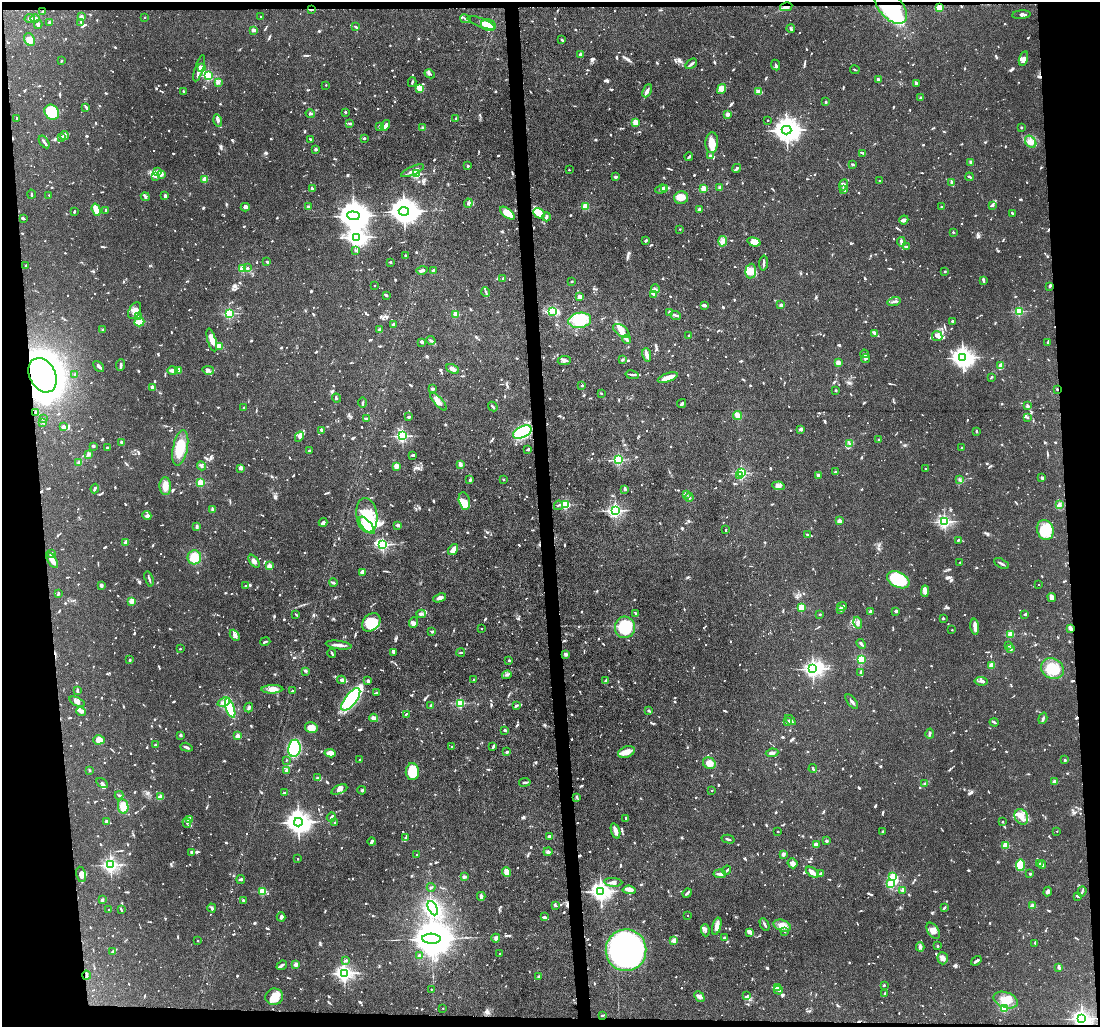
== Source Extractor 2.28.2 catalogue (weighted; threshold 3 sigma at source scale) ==
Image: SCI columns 1-4390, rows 146-4243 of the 4390 x 4364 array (HDU 1 of 3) = the unmasked area's bounding box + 8 px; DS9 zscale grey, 4 x 4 block average (1 PNG px = mean of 4 x 4 image px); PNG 1102 x 1029 px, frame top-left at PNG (2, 2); each listed source drawn as its Kron ellipse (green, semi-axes under 4 px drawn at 4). Shown black and unused: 9% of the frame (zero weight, under 3 of 6 exposures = <1% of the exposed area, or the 3 px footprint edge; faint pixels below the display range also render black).
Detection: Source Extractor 2.28.2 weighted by HDU 2 'WHT'. Background 0.0814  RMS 0.0037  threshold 0.015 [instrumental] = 3 sigma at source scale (4.09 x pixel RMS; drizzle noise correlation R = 1.36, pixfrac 0.8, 0.05/0.05 arcsec/px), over >= 5 px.
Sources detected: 1894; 10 too faint to see at this stretch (4 x 4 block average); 10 inside a brighter object's white glare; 10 cosmic-ray / hot-pixel residue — neither listed nor drawn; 69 coinciding with a brighter row at this scale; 92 inside a brighter listed object's ellipse — not listed separately; of the other 1703, all 500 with FLUX_AUTO >= 2.62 (the completeness limit of this list) listed and drawn (1203 fainter detections not listed), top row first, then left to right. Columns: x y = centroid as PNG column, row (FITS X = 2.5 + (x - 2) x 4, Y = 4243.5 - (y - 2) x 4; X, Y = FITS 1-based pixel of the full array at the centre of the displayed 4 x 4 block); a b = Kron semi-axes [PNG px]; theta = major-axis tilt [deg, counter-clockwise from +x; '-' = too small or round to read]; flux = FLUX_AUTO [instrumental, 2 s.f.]
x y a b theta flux
786 7 6 2 12 8.1
891 7 20 11 -47 140
939 7 2 2 - 100
311 10 3 2 - 2.7
43 12 2 2 - 17
1021 15 9 2 5 5.4
261 16 2 2 - 3.4
81 17 2 2 - 38
145 17 2 2 - 3.7
30 18 5 3 - 4.9
35 19 4 2 - 14
465 19 5 2 - 3.7
81 22 2 2 - 4.4
50 23 3 3 - 4
481 23 15 4 -20 10
38 25 4 2 - 3.9
488 25 7 5 -20 28
355 27 4 2 - 3.7
791 29 4 2 - 2.8
254 30 3 2 - 10
30 40 7 5 -62 23
562 40 3 2 - 3.8
580 54 3 2 - 9.5
1023 58 7 4 75 7.7
61 61 2 2 - 3.4
691 64 6 2 37 7.1
775 65 5 2 - 3.5
202 67 2 2 - 25
199 68 13 3 73 9.7
855 70 5 2 - 3.1
430 74 5 3 - 4.1
208 76 3 2 - 240
878 80 4 2 - 6.8
219 82 4 3 - 3.5
412 82 5 2 - 3
916 83 3 2 - 5.3
326 85 2 2 - 3.4
420 88 4 3 - 28
721 89 5 4 - 8.5
183 91 2 2 - 8.9
647 91 7 3 64 7.8
758 92 3 3 - 9.6
921 98 3 3 - 4.1
826 102 2 2 - 3.2
86 107 4 2 - 3.9
52 112 8 6 -47 120
345 112 2 2 - 2.9
310 114 5 2 - 2.7
727 114 2 2 - 34
17 118 2 2 - 4.6
456 118 2 2 - 7.6
218 121 6 3 -73 6.2
768 121 2 2 - 3.1
636 122 2 2 - 100
349 123 4 2 - 3
385 125 6 2 56 7.9
380 126 2 2 - 14
422 128 3 2 - 4.4
1021 128 2 2 - 2.8
787 130 5 4 - 2600
64 136 4 2 - 5.9
62 137 3 2 - 2.9
364 138 2 2 - 4.1
311 139 4 2 - 3.3
44 142 7 2 -55 5.3
1031 142 7 5 -50 12
712 143 10 6 87 26
316 149 2 2 - 19
863 153 3 2 - 3
710 156 2 2 - 19
689 157 4 3 - 3.3
971 162 4 3 - 4.2
853 165 3 2 - 3.6
468 166 2 2 - 4.4
737 168 4 2 - 4.8
569 170 2 2 - 3.4
157 171 4 2 - 2.6
413 171 12 2 24 8.5
162 174 4 2 - 7.7
416 174 2 2 - 190
156 176 4 3 - 4.2
615 177 2 2 - 6.8
969 177 4 2 - 3.2
205 179 2 2 - 56
880 181 2 2 - 3
952 182 4 3 - 6.4
844 185 5 2 - 4.9
312 188 2 2 - 6.1
704 188 2 2 - 74
720 188 2 2 - 23
661 189 6 2 19 9.9
665 189 3 2 - 13
844 189 2 2 - 4.3
31 194 5 2 - 3
49 195 2 2 - 3.2
165 196 2 2 - 14
145 197 5 2 - 4.1
681 198 7 6 - 21
468 203 5 3 - 4.7
993 205 4 3 - 3.4
585 206 2 2 - 100
941 206 2 2 - 5.4
245 207 4 4 - 5.8
308 207 2 2 - 22
96 210 6 2 -72 56
106 210 3 2 - 2.7
699 210 2 2 - 9.9
404 211 5 4 - 3400
74 212 3 2 - 2.7
507 213 9 4 -38 30
539 213 6 5 - 23
1012 214 4 2 - 3.4
353 216 6 4 -5 4500
547 217 4 2 - 4.4
23 218 4 3 - 3.5
904 220 5 3 - 6.5
680 229 2 2 - 4.5
953 232 2 2 - 7.4
357 237 3 3 - 1300
646 240 3 2 - 4.1
722 241 5 4 - 7.6
754 242 7 4 -16 18
901 242 5 2 - 5
907 247 4 2 - 3.9
355 251 2 2 - 4.6
406 256 3 2 - 3
267 262 3 2 - 3.1
390 262 2 2 - 9.1
764 263 7 2 87 5
26 265 3 2 - 2.7
243 268 2 2 - 120
248 268 3 2 - 3
422 270 6 3 13 8.1
433 270 4 2 - 3.1
751 271 7 5 87 14
945 271 2 2 - 8.9
503 278 2 2 - 7.7
572 281 2 2 - 3.8
984 281 3 2 - 4.1
374 286 2 2 - 2.9
1050 286 3 2 - 5.5
655 289 4 2 - 3.9
486 292 5 2 - 3.7
653 294 4 2 - 3.4
386 295 3 2 - 2.9
580 297 2 2 - 15
894 301 7 2 15 5.7
704 305 3 2 - 9.4
781 305 4 2 - 4.3
135 310 9 5 61 12
553 311 3 2 - 3.6
1019 311 2 2 - 190
670 312 4 2 - 8.9
229 313 2 2 - 260
456 314 2 2 - 56
676 315 5 2 - 4.4
139 316 2 2 - 2.9
580 320 11 7 8 66
952 321 2 2 - 9.4
139 322 5 3 - 25
393 324 3 2 - 2.8
103 329 2 2 - 3
380 329 4 3 - 4.8
621 331 9 5 -36 17
875 333 3 2 - 5.6
688 335 2 2 - 3.9
937 336 5 5 - 10
627 339 5 2 - 3.6
212 340 11 4 -74 22
431 340 4 2 - 2.9
421 342 2 2 - 6.8
1048 342 2 2 - 2.9
219 346 4 3 - 18
864 354 4 3 - 5.2
647 355 7 3 -77 12
963 358 4 3 - 1600
865 359 4 2 - 2.9
564 360 6 3 7 5.7
622 360 3 2 - 3
838 362 2 2 - 54
121 365 6 2 82 5.1
99 366 6 2 -45 7.4
1001 366 2 2 - 24
453 369 7 3 -27 9.4
172 370 5 3 - 6.9
179 370 3 2 - 17
208 370 6 3 -9 5.2
75 374 2 2 - 6.6
43 375 18 13 -62 1900
632 375 7 2 -13 3.3
991 377 4 2 - 2.6
668 378 10 3 18 29
582 386 2 2 - 8.6
152 387 2 2 - 24
432 389 2 2 - 25
1057 389 2 2 - 4.7
836 390 2 2 - 9.5
601 393 2 2 - 5
336 398 4 2 - 2.7
363 402 5 2 - 2.7
438 402 11 3 -48 11
682 404 5 3 - 4
1027 406 2 2 - 19
493 407 5 2 - 3.3
244 408 2 2 - 9.8
35 413 2 2 - 7.1
738 416 4 3 - 25
409 417 3 2 - 4.2
366 418 4 2 - 2.6
1027 418 2 2 - 6.1
43 419 2 2 - 3.5
42 422 4 2 - 3
63 427 4 2 - 7.8
801 429 2 2 - 24
322 430 4 2 - 4
976 431 3 2 - 3
522 432 10 5 27 180
402 436 2 2 - 420
299 437 5 3 - 5.3
878 440 2 2 - 2.8
122 442 3 2 - 9.1
849 444 3 2 - 2.7
93 446 3 2 - 3.3
107 448 2 2 - 5.4
180 448 18 7 78 53
962 448 2 2 - 10
528 450 3 2 - 3.4
309 451 3 2 - 2.8
88 454 3 2 - 8.1
413 455 3 2 - 5
619 460 2 2 - 280
79 462 3 3 - 3.7
460 464 3 2 - 16
201 466 5 3 - 4.3
396 466 2 2 - 19
241 468 4 3 - 6.8
925 469 2 2 - 3
836 472 2 2 - 6.5
742 473 2 2 - 330
740 475 3 2 - 14
818 475 3 2 - 4.8
1042 478 3 2 - 3.3
503 479 2 2 - 6.3
470 480 3 2 - 3.9
960 480 3 2 - 2.8
201 483 2 2 - 140
165 486 9 5 -87 19
779 486 6 4 -8 7.6
95 489 5 2 - 3.8
625 489 3 2 - 4.4
686 494 4 2 - 5.9
689 497 4 3 - 3.8
464 501 9 5 -77 18
558 505 5 2 - 2.8
566 505 2 2 - 230
1059 505 3 2 - 3.4
213 510 4 3 - 3.6
615 511 2 2 - 580
367 515 17 10 -82 56
147 516 5 4 - 4.8
839 521 2 2 - 37
323 522 4 2 - 11
944 522 2 2 - 510
367 525 10 4 -49 59
398 525 2 2 - 18
197 527 4 2 - 5.9
726 530 3 2 - 2.8
1045 530 10 8 -71 74
807 534 2 2 - 3.2
958 540 3 2 - 3.1
126 542 2 2 - 49
383 544 3 2 - 410
453 550 6 3 55 21
51 553 3 2 - 5
194 557 7 7 - 45
52 560 9 3 -59 18
254 561 7 3 -53 8.9
960 562 2 2 - 5.1
1001 564 8 2 -29 5.3
269 566 2 2 - 59
362 572 3 2 - 15
149 579 8 2 -73 4.2
898 580 12 7 -26 110
333 583 4 2 - 3.1
1039 584 2 2 - 3
101 585 3 2 - 6.1
246 586 3 2 - 3.1
925 591 6 3 86 7.6
58 593 4 2 - 2.7
1052 597 4 3 - 9.5
440 598 7 3 20 8.2
132 601 2 2 - 80
842 606 5 2 - 5.3
801 608 2 2 - 87
841 609 3 2 - 9.4
870 611 2 2 - 26
896 611 3 2 - 5.2
296 614 4 2 - 3.1
421 614 5 4 - 4.9
636 614 4 2 - 3.5
820 614 2 2 - 7.6
1025 614 3 2 - 3.4
943 618 2 2 - 15
371 622 10 8 44 62
414 622 5 3 - 7.1
858 623 6 3 -74 7.9
625 627 11 10 - 86
975 627 8 3 -83 15
481 628 2 2 - 2.8
1070 628 4 2 - 10
952 630 2 2 - 4.3
432 632 3 2 - 3.5
1011 634 2 2 - 81
235 635 6 4 -50 6.4
265 641 5 2 - 2.9
861 644 5 2 - 4.2
339 645 13 2 -7 12
1009 645 2 2 - 4.4
180 649 2 2 - 4.8
1010 649 3 2 - 5.8
461 652 4 2 - 2.9
332 653 4 2 - 3
393 653 2 2 - 5.6
566 654 3 3 - 5.3
861 659 2 2 - 170
130 660 2 2 - 5.9
509 660 2 2 - 7.7
992 665 3 3 - 9.7
813 669 2 2 - 790
1052 669 12 10 -30 64
306 671 3 2 - 3.3
860 672 4 3 - 2.7
507 675 5 2 - 3.4
342 680 4 2 - 8.2
474 680 2 2 - 5
368 681 3 2 - 6.6
606 681 2 2 - 19
981 681 6 3 -6 5.4
272 689 11 4 1 14
77 690 4 2 - 4
292 691 2 2 - 8.5
376 693 4 2 - 4.5
351 699 13 5 52 180
77 702 8 3 -23 7.2
224 702 6 4 23 12
852 702 9 2 -52 6.1
460 703 2 2 - 190
431 705 3 2 - 2.6
517 705 4 2 - 3.4
230 708 10 3 -71 160
249 708 5 2 - 4.1
648 710 2 2 - 9
81 711 5 3 - 6
406 714 2 2 - 3.1
374 718 4 3 - 8.8
1043 718 6 2 72 4.9
790 720 6 3 -43 5.4
787 722 3 2 - 3.7
994 722 4 2 - 3.8
311 728 6 5 - 33
505 730 3 2 - 4.3
930 733 5 2 - 5.3
180 735 2 2 - 20
237 736 2 2 - 48
99 740 6 4 4 21
155 745 2 2 - 3
493 746 4 2 - 3.9
186 747 6 3 -17 4.4
451 747 2 2 - 2.7
294 748 8 6 81 140
507 752 4 2 - 2.8
626 752 9 5 20 16
330 753 5 4 - 16
772 753 6 3 7 6.7
286 760 2 2 - 3.1
360 760 2 2 - 14
1065 760 2 2 - 11
709 763 6 5 - 19
813 769 4 2 - 3.5
90 770 2 2 - 4.5
287 770 2 2 - 30
412 772 8 6 -87 54
317 778 3 2 - 3.1
525 782 6 2 9 3.7
1055 782 4 3 - 8
102 783 6 3 -34 5.1
925 783 3 3 - 2.9
339 789 8 3 24 7.8
362 790 4 2 - 2.9
712 791 2 2 - 3.5
284 793 4 2 - 2.9
119 795 4 2 - 2.9
161 797 2 2 - 51
577 797 3 2 - 3.8
123 806 7 5 -81 23
331 817 5 2 - 4.9
1021 817 8 6 -62 16
625 818 2 2 - 6.1
189 820 4 3 - 10
106 821 3 2 - 3.6
298 822 4 4 - 2100
1002 822 2 2 - 6.4
187 823 5 2 - 3.5
335 823 4 2 - 2.8
615 831 8 3 -71 12
1057 831 2 2 - 3.4
778 832 2 2 - 6.8
883 832 2 2 - 10
549 836 4 2 - 4.9
406 838 3 2 - 5.3
728 839 6 2 -15 3.2
826 841 2 2 - 10
372 842 4 3 - 3.7
816 844 4 3 - 7.2
1005 845 2 2 - 89
548 852 4 3 - 3.8
191 853 3 3 - 3.6
783 854 3 3 - 6.1
417 855 2 2 - 4.3
298 859 2 2 - 5.2
793 863 5 5 - 10
1039 864 2 2 - 3.1
111 865 2 2 - 670
1020 865 6 4 81 52
1042 865 4 2 - 6.5
727 870 5 2 - 2.9
506 872 5 3 - 22
812 872 7 3 -35 16
81 874 8 4 -79 12
720 874 6 3 -6 6.9
821 874 2 2 - 19
1030 874 3 2 - 2.6
464 877 4 3 - 3.9
893 877 3 2 - 120
241 879 4 3 - 3.5
613 882 9 3 -5 7.7
890 884 2 2 - 130
431 887 4 2 - 2.7
629 890 7 3 -5 12
903 890 2 2 - 41
262 891 2 2 - 120
601 891 3 3 - 1200
1048 891 5 3 - 6.8
1082 891 5 2 - 2.8
687 893 5 3 - 3.7
481 896 4 3 - 8.5
1078 896 3 2 - 4.1
102 900 3 2 - 4.9
243 900 3 2 - 3.2
555 905 4 2 - 3
1032 906 2 2 - 46
212 908 4 2 - 5
433 908 8 4 -65 160
944 908 3 2 - 3.2
109 910 2 2 - 5.8
121 910 4 2 - 3
687 916 2 2 - 3.5
281 917 4 3 - 5
544 917 3 2 - 7.5
765 924 6 2 -62 4.8
717 926 9 4 75 14
782 926 9 5 -19 20
705 930 6 3 -85 5.3
785 931 2 2 - 3.6
933 931 9 5 -57 12
750 932 4 2 - 18
496 938 4 4 - 5.6
724 938 2 2 - 13
431 939 9 5 -2 11000
198 941 2 2 - 4.1
673 941 2 2 - 31
1035 943 2 2 - 3.5
937 946 2 2 - 7.3
920 947 4 3 - 4.2
626 950 21 20 - 930
112 952 3 3 - 2.7
500 953 2 2 - 4
419 956 2 2 - 14
943 958 6 5 - 7.6
346 960 2 2 - 7.3
976 961 6 2 35 6
296 964 2 2 - 41
282 965 5 2 - 4.8
1059 967 3 2 - 5.7
344 973 3 2 - 840
86 975 4 2 - 3.4
539 977 3 3 - 3.2
884 985 2 2 - 3.8
777 987 4 3 - 4.6
431 989 2 2 - 3.5
778 990 4 3 - 4.3
885 993 2 2 - 4.4
699 996 6 4 -44 6.9
747 996 4 2 - 2.6
274 997 9 8 - 26
1006 1000 12 7 -20 30
443 1008 2 2 - 3.6
1004 1008 2 2 - 120
602 1015 3 2 - 3.3
1082 1019 3 2 - 1100
Overlapping masked pixels (flux is a lower limit): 8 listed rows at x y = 786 7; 891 7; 939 7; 311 10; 43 375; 1057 389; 1070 628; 1082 1019
Diffuse or blended objects may show on this block-average render without a row.